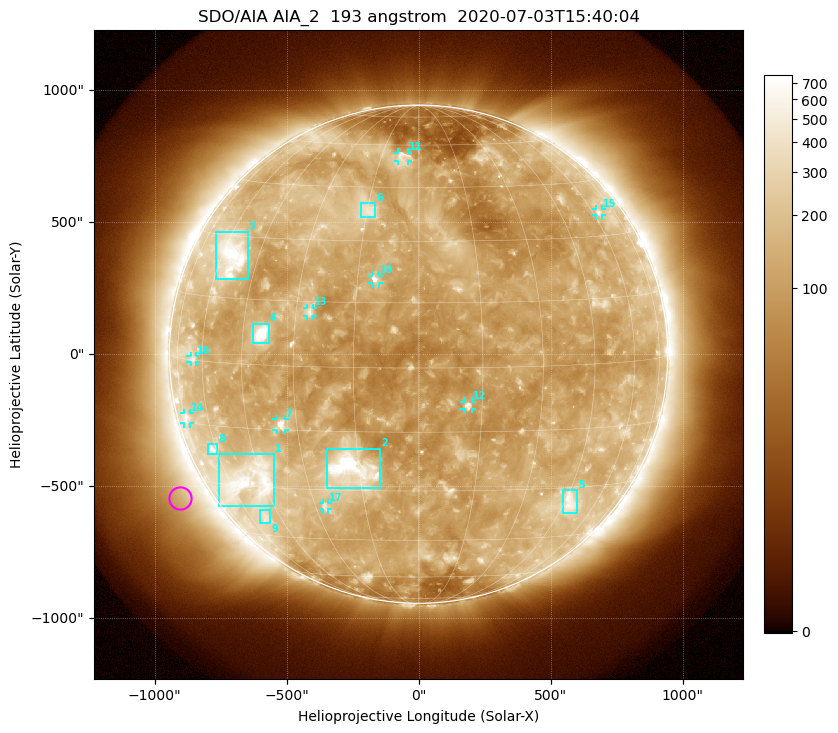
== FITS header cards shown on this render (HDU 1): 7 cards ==
TELESCOP= 'SDO/AIA'
INSTRUME= 'AIA_2'
WAVELNTH=                  193
WAVEUNIT= 'angstrom'
DATE-OBS= '2020-07-03T15:40:04.84'
CTYPE1  = 'HPLN-TAN'
CTYPE2  = 'HPLT-TAN'

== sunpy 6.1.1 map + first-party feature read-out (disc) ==
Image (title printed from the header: SDO/AIA AIA_2  193 angstrom  2020-07-03T15:40:04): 1024 x 1024 px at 2.4 arcsec/px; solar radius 944 arcsec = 393 px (full disc in frame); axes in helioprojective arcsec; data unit not stated in the header (colour bar unlabelled)
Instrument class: DISC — disc imager (sunpy class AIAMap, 193 A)
Bright regions (active regions / flare kernels): reference = the median radial profile (limb darkening/brightening removed); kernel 9 px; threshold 5 sigma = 210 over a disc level ~120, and >= 1.15x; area >= 12 px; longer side >= 9 px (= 22 arcsec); searched inside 0.97 R_sun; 17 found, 17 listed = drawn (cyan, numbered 1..; 9 of them under ~33 arcsec drawn as corner ticks so the feature stays visible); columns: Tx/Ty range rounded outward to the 5 arcsec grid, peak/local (2 s.f.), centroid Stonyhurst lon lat
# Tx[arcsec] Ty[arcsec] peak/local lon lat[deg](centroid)
1 -755..-545 -575..-380 5.6 -50 -28
2 -350..-145 -510..-355 14 -17 -24
3 -765..-645 280..465 6.1 -56 +25
4 -630..-565 40..115 17 -39 +7
5 545..600 -600..-515 4.2 +47 -34
6 -220..-160 520..570 3.8 -15 +38
7 -540..-505 -285..-245 5.9 -34 -14
8 -800..-760 -380..-340 4.6 -62 -21
9 -600..-560 -640..-590 3 -52 -39
10 -180..-150 265..300 5.5 -11 +21
11 -80..-40 730..765 3.5 -6 +56
12 175..205 -210..-180 6 +12 -9
13 -425..-400 145..175 4.1 -26 +13
14 -890..-865 -265..-220 2.8 -73 -14
15 670..695 525..550 3.3 +63 +36
16 -865..-845 -30..-5 3 -65 +0
17 -365..-340 -590..-565 3.5 -27 -35
Off-limb structures (1.02-1.3 R_sun): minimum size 162 px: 6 found; the strongest spans PA ~95..145 deg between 1.04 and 1.3 R_sun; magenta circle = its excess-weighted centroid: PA ~120 deg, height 1.12 R_sun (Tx ~-905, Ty ~-545 arcsec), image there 2.1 x the reference